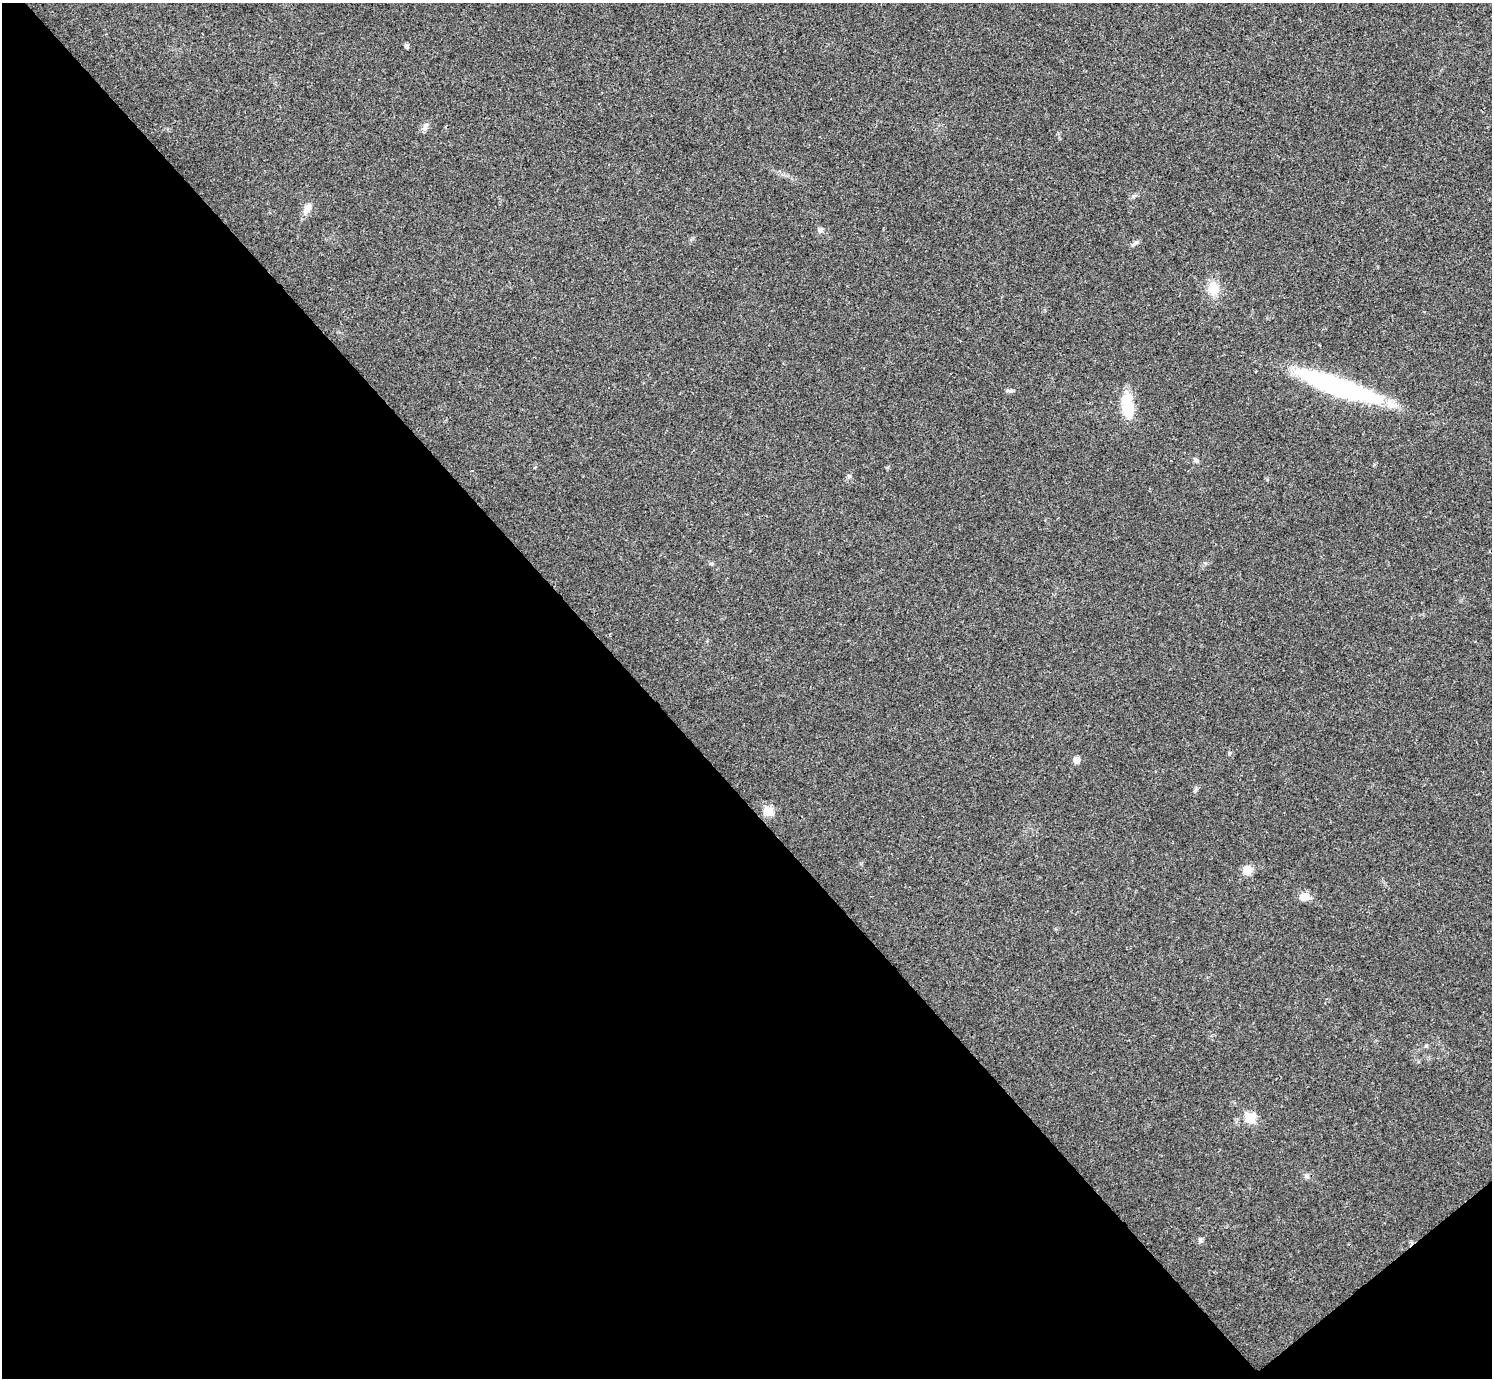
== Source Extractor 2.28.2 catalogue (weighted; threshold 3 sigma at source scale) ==
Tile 14 of 4 x 4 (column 2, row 4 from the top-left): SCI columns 1494-2983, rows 161-1536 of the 5969 x 5967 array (HDU 1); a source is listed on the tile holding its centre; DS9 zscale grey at full resolution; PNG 1494 x 1380 px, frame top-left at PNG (2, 3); no overlay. Shown black and unused: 44% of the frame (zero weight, under 3 of 4 exposures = <1% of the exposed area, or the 3 px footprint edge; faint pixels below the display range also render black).
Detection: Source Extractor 2.28.2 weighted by HDU 2 'WHT'; one run over the whole footprint, this tile lists its part. Background 0.021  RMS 0.0043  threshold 0.0195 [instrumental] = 3 sigma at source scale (4.5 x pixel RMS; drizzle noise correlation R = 1.50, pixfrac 1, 0.05/0.05 arcsec/px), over >= 5 px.
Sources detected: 18; all 18 listed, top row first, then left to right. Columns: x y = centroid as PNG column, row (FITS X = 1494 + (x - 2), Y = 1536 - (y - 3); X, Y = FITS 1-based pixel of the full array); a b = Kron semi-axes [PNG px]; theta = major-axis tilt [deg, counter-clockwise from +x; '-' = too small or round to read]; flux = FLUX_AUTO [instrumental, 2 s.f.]
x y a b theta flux
406 46 5 4 - 1.1
425 127 12 6 75 1.6
307 208 16 7 62 3.3
820 230 7 6 - 1.2
1136 242 7 4 1 0.86
1213 289 18 14 88 6.5
1338 387 94 18 -19 68
1008 391 8 4 -8 0.94
1128 406 28 12 -86 14
1196 460 9 4 -45 0.87
849 477 6 5 - 0.82
1077 760 5 5 - 3.4
768 811 7 7 - 8.2
1247 870 12 11 - 3.6
1304 896 12 9 -8 4.3
1250 1118 6 6 - 18
1306 1176 7 7 - 1.2
1200 1240 6 5 - 1.3